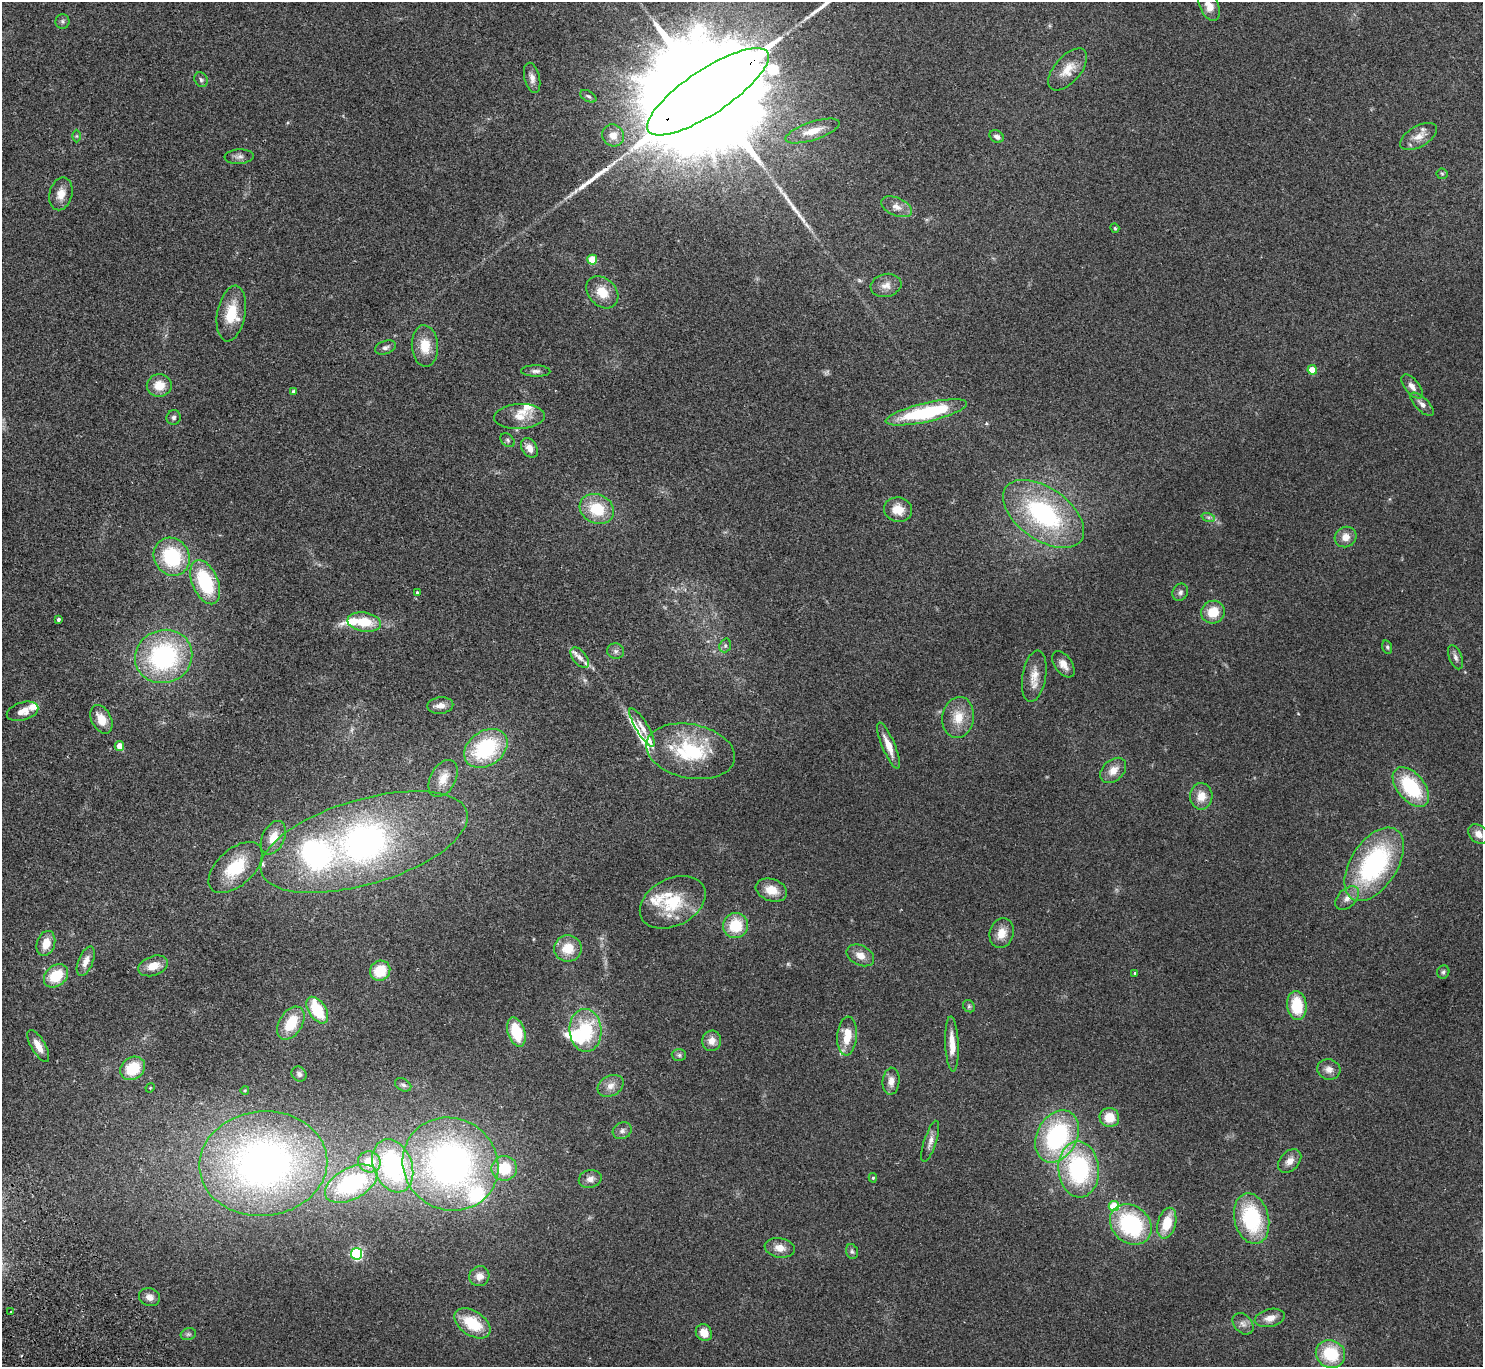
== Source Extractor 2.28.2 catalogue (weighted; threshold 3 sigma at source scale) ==
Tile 7 of 4 x 4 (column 3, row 2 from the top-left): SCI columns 3012-4492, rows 2932-4296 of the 6025 x 5999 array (HDU 1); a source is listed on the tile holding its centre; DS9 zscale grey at full resolution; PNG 1485 x 1369 px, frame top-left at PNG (2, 2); each listed source drawn as its Kron ellipse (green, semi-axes under 4 px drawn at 4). Shown black and unused: <1% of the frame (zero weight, under 2 of 3 exposures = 3% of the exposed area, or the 3 px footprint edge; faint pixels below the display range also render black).
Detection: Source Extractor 2.28.2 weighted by HDU 2 'WHT'; one run over the whole footprint, this tile lists its part. Background 0.0987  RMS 0.0088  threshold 0.0396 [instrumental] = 3 sigma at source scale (4.5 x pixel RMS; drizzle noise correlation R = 1.50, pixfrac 1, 0.05/0.05 arcsec/px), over >= 5 px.
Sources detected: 161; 4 too faint to see at this stretch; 1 inside a brighter object's white glare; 5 long thin detections or spike segments (spike, bleed or trail) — neither listed nor drawn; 16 inside a brighter listed object's ellipse — not listed separately; the other 135 listed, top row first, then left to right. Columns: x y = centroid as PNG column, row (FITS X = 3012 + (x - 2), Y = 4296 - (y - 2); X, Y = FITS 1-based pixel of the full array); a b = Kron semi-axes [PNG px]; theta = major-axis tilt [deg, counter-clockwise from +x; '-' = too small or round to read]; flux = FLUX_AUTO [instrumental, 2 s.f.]
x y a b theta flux
1209 6 16 9 -65 9.9
62 21 7 7 - 2.2
1068 69 25 13 49 14
532 78 15 7 -77 5.4
201 80 8 6 -57 2
708 92 71 22 34 69000
588 96 9 5 -29 1.9
813 131 28 9 18 15
613 135 11 10 - 7.3
76 136 6 4 -90 1.1
997 136 7 5 -31 3.3
1418 136 20 10 30 10
239 157 14 7 3 3.9
1442 174 6 5 - 1.2
61 194 16 11 77 9.6
896 207 16 9 -23 6.9
1115 228 5 4 - 0.99
592 260 5 5 - 27
886 285 15 11 14 7.4
602 292 18 13 -45 15
231 313 28 14 79 25
425 346 21 13 -86 17
385 347 11 6 19 3
1312 370 4 4 - 22
536 371 14 5 -2 3.4
159 385 12 11 - 13
1412 386 14 7 -51 5.6
294 392 4 4 - 2.8
1422 404 15 6 -45 4.9
926 412 42 9 13 79
519 416 25 12 3 12
174 417 7 7 - 2.3
508 440 8 5 -43 1.9
529 448 10 7 -58 7.4
597 509 18 14 -26 30
898 510 14 12 -11 13
1043 514 46 26 -35 120
1208 517 7 4 -18 1.7
1345 537 11 10 - 7.9
172 557 19 17 -58 58
205 582 23 13 -67 55
417 592 4 3 - 1.2
1180 592 9 7 60 2.9
1213 612 12 11 - 18
58 619 3 3 - 2
364 622 17 9 -8 22
725 645 7 5 70 1.8
1387 647 7 5 -74 1.4
616 651 8 7 - 2.8
164 656 29 26 21 120
1455 657 13 6 -69 3.5
580 658 12 6 -51 5.2
1063 664 15 8 -54 6.9
1034 676 26 12 80 12
440 705 13 8 5 6.1
23 711 16 9 16 7.5
958 717 20 15 81 17
101 719 15 9 -63 13
642 727 22 6 -59 6.6
119 746 5 5 - 8.8
889 746 24 6 -67 11
486 748 23 17 35 74
690 751 45 27 -11 64
1113 770 15 10 42 9.4
443 778 20 12 61 13
1411 787 23 13 -50 58
1201 796 13 11 89 11
1478 834 11 8 -42 6.9
273 838 18 11 64 13
364 842 107 42 16 320
1374 864 41 23 57 130
235 867 32 18 42 39
771 890 16 11 -19 13
1347 898 14 9 45 6.4
673 902 35 23 27 41
735 926 12 12 - 28
1002 933 15 12 74 10
46 943 13 9 72 12
568 948 14 13 - 18
860 955 14 10 -26 8.3
86 961 15 7 68 7.2
153 966 15 9 19 12
380 971 10 9 - 23
1443 972 7 6 - 1.9
1135 973 4 4 - 0.79
56 976 13 10 40 26
969 1006 6 5 - 1.7
1297 1006 14 9 -84 28
317 1010 15 8 -57 34
291 1023 18 11 58 26
586 1030 21 16 -86 50
516 1032 15 8 -73 32
847 1036 19 10 86 18
712 1041 10 9 - 7
952 1044 27 6 -88 12
38 1046 18 7 -60 9.2
679 1055 7 6 - 2.1
133 1068 13 11 37 29
1329 1069 11 10 - 5.7
299 1074 8 7 - 3
891 1081 13 8 86 7.2
403 1085 9 6 -28 2.2
611 1086 14 10 29 6.9
150 1088 5 3 - 0.74
245 1090 4 3 - 0.8
1109 1117 10 9 - 15
622 1131 10 8 25 3.4
1057 1136 27 20 63 110
930 1141 21 6 72 5.4
1290 1161 14 9 47 7.1
369 1162 11 10 - 19
263 1164 64 52 5 390
450 1164 49 45 -33 360
393 1166 27 19 -69 120
504 1168 12 12 - 29
1079 1169 28 20 -85 110
873 1178 5 4 - 1.1
590 1179 11 9 14 5.1
351 1184 28 15 28 91
1114 1206 5 5 - 31
1252 1219 26 17 -76 67
1167 1223 16 9 75 21
1131 1224 22 18 -41 85
780 1248 15 9 -11 8.2
852 1252 7 5 -73 2
357 1254 5 5 - 140
479 1276 10 9 - 6.3
149 1297 10 9 - 5.3
11 1312 2 2 - 0.68
1270 1318 15 9 13 7.5
472 1323 20 12 -34 32
1243 1324 12 8 -47 4.3
704 1333 9 7 -49 9.3
188 1334 8 5 19 2.1
1330 1354 15 13 -29 38
Overlapping masked pixels (flux is a lower limit): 1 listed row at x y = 708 92
Isophote crosses this tile's border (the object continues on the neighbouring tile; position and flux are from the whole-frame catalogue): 1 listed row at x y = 1209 6